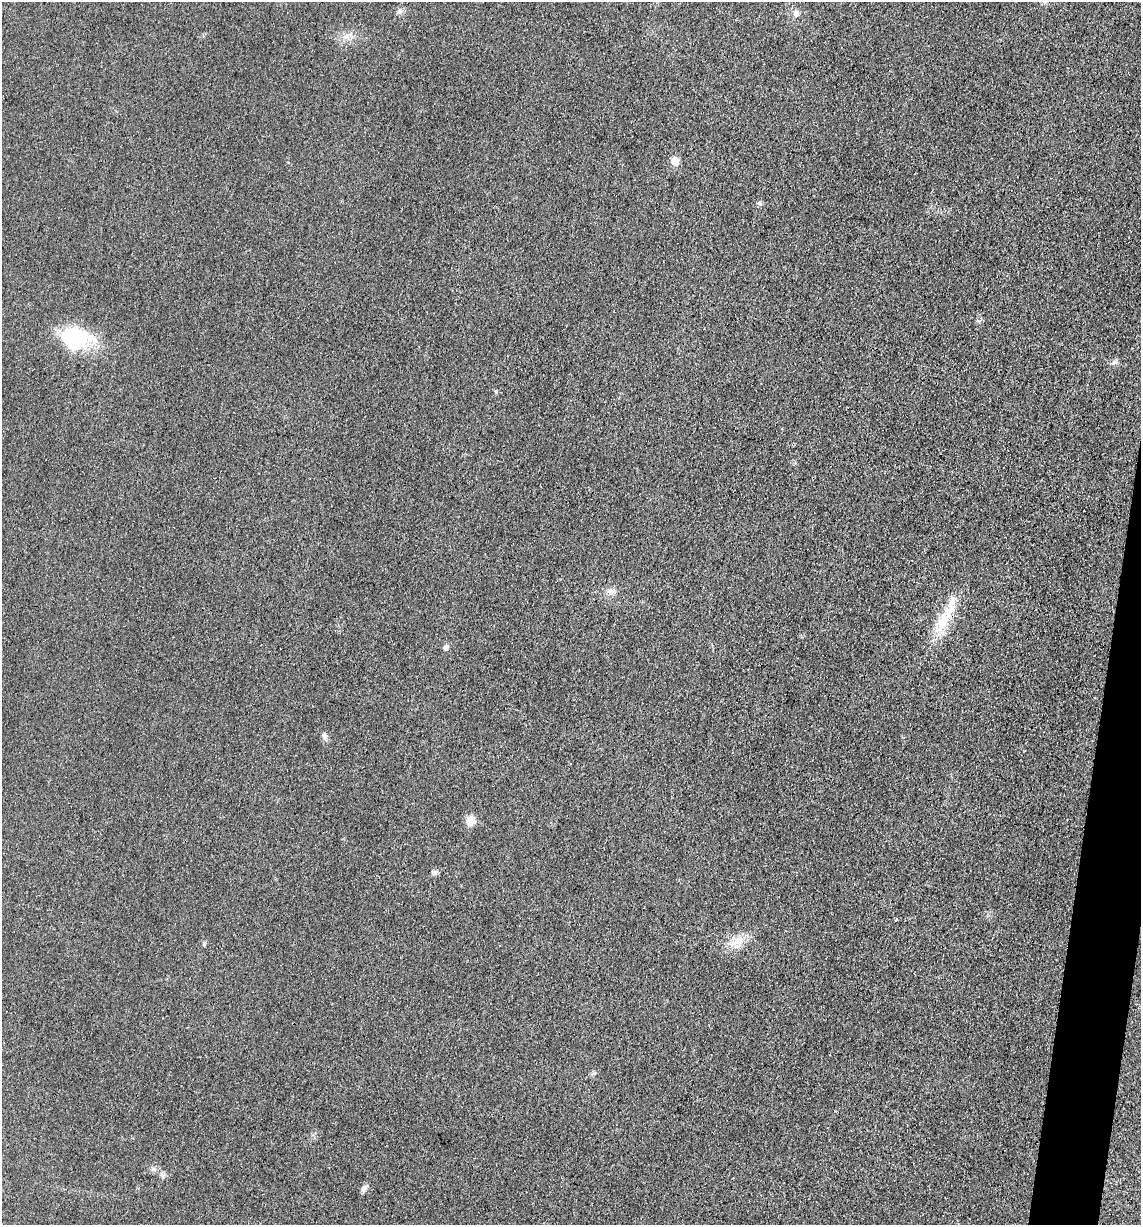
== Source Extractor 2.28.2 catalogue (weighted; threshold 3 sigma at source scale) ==
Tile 6 of 4 x 4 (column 2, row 2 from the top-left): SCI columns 1388-2526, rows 2454-3676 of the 4933 x 4909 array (HDU 1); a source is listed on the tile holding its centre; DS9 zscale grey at full resolution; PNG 1143 x 1227 px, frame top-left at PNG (2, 2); no overlay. Shown black and unused: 3% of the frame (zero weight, under 3 of 4 exposures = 1% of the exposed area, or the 3 px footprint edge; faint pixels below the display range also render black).
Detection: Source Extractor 2.28.2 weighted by HDU 2 'WHT'; one run over the whole footprint, this tile lists its part. Background 0.0386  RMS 0.0057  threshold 0.0259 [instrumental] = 3 sigma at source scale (4.5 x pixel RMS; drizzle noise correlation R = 1.50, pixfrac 1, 0.05/0.05 arcsec/px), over >= 5 px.
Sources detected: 19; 1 inside a brighter object's white glare — not listed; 1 inside a brighter listed object's ellipse — not listed separately; the other 17 listed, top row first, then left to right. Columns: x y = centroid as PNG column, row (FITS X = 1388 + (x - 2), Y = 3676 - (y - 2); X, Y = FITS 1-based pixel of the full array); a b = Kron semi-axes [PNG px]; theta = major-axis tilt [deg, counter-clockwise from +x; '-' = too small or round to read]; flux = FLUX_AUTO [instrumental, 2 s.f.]
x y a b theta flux
399 11 8 8 - 1.9
796 13 7 7 - 2.3
675 161 6 5 - 10
759 203 6 5 - 1.1
75 338 37 20 -4 40
1114 362 7 6 - 1.5
610 591 9 8 - 3.1
942 621 35 16 63 19
445 647 7 6 - 1.5
324 736 11 6 -75 2
470 820 6 6 - 17
434 873 8 6 0 1.5
896 919 4 3 - 0.64
737 942 20 13 29 8.5
593 1073 7 4 20 0.98
153 1169 8 6 -17 1.8
364 1189 11 6 52 2.1
Overlapping masked pixels (flux is a lower limit): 1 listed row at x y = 942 621
Unlisted compact peaks at least as high as the median listed source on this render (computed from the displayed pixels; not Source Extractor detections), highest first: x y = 204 944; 496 392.